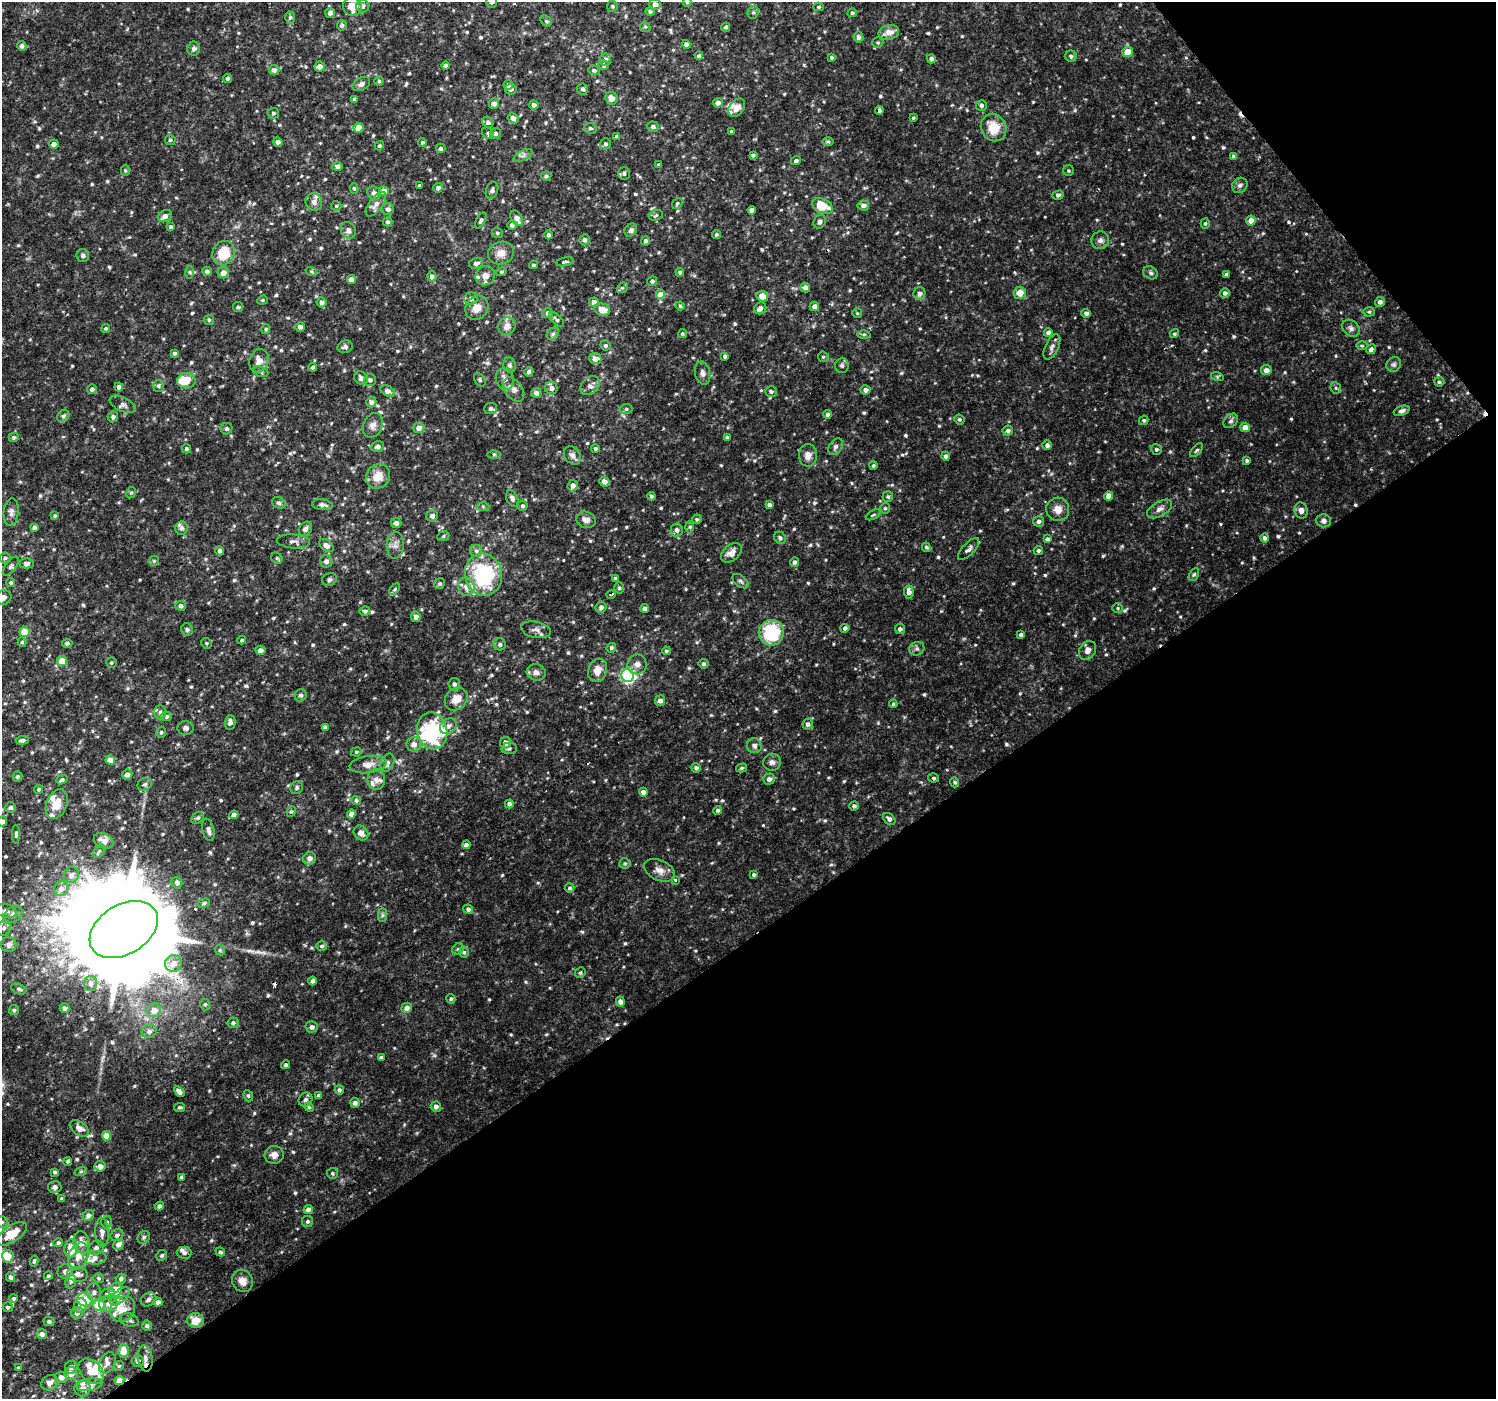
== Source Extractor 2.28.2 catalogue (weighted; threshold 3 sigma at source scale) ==
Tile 12 of 4 x 4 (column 4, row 3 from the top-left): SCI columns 4487-5980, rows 1598-2994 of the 5980 x 5922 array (HDU 1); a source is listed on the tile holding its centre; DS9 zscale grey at full resolution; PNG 1498 x 1401 px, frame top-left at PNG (2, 2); each listed source drawn as its Kron ellipse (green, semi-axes under 4 px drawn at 4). Shown black and unused: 37% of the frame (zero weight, under 2 of 3 exposures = <1% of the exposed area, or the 3 px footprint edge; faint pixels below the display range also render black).
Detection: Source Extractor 2.28.2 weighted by HDU 2 'WHT'; one run over the whole footprint, this tile lists its part. Background 0.0127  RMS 0.003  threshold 0.0137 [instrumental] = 3 sigma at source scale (4.5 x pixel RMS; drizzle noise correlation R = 1.50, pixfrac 1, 0.0396/0.0396 arcsec/px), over >= 5 px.
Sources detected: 727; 3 inside a brighter object's white glare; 4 cosmic-ray / hot-pixel residue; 1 long thin detection or spike segment (spike, bleed or trail) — neither listed nor drawn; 22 inside a brighter listed object's ellipse — not listed separately; of the other 697, all 500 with FLUX_AUTO >= 0.432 (the completeness limit of this list) listed and drawn (197 fainter detections not listed), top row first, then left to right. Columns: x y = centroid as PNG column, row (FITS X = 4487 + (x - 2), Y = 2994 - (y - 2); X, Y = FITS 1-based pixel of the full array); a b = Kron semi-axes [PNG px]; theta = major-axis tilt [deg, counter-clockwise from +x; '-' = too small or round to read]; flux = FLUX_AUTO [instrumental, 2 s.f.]
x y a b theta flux
491 2 5 5 - 0.72
687 2 4 4 - 0.46
655 4 6 5 - 1.5
352 6 10 9 - 4
363 6 6 6 - 1.1
612 6 5 5 - 0.46
819 7 5 4 - 0.49
650 11 5 4 - 0.68
753 12 6 5 - 0.61
330 13 5 5 - 0.95
852 13 4 4 - 0.6
290 18 6 5 - 0.6
546 21 6 5 - 0.51
342 25 5 5 - 0.74
645 27 5 5 - 0.47
726 27 4 4 - 0.68
889 32 10 7 14 2.9
858 37 5 5 - 0.99
878 43 6 5 - 0.47
686 44 4 4 - 1.5
22 46 5 4 - 1.1
194 49 7 6 - 1
1127 52 5 5 - 4.4
699 56 4 4 - 0.65
1071 56 6 5 - 0.57
832 57 3 3 - 0.52
606 59 6 5 - 1.2
931 59 4 4 - 0.85
604 65 5 5 - 0.62
445 66 4 4 - 0.94
320 67 5 5 - 2
274 70 5 5 - 1.1
594 70 5 4 - 0.7
228 79 4 4 - 0.82
379 81 4 4 - 0.44
361 84 9 6 31 1.1
508 85 5 4 - 1.1
511 89 6 5 - 0.93
583 89 6 5 - 0.79
611 98 6 6 - 1.9
354 99 4 3 - 0.97
718 103 5 5 - 1.4
494 104 5 5 - 1.4
534 105 5 4 - 0.99
981 105 5 5 - 0.77
737 108 10 7 53 1.9
879 111 4 4 - 0.72
273 113 5 5 - 0.55
513 118 6 5 - 1.6
913 118 4 3 - 0.44
488 122 6 5 - 0.89
653 127 6 5 - 1.1
358 128 5 5 - 3.1
590 128 6 5 - 0.67
994 128 14 12 -60 6.7
731 132 3 3 - 0.52
488 133 6 5 - 0.52
495 134 6 5 - 0.66
616 136 4 4 - 0.8
170 140 5 5 - 0.55
278 142 4 4 - 1.3
422 142 4 4 - 0.5
828 142 6 4 0 0.43
54 144 5 4 - 1.3
605 144 5 5 - 0.7
379 146 5 4 - 0.53
441 148 5 4 - 0.63
523 155 10 5 27 0.97
753 155 4 3 - 0.63
1234 156 4 4 - 0.87
796 161 5 4 - 0.68
659 165 4 3 - 0.65
337 166 5 4 - 1
125 170 5 4 - 0.44
1068 171 5 5 - 0.5
624 173 6 6 - 0.92
546 176 5 4 - 0.5
419 185 3 3 - 0.49
1240 185 8 7 - 0.98
354 188 5 4 - 0.47
438 188 5 4 - 1
492 190 9 6 69 0.85
384 191 5 5 - 2.6
374 193 7 6 - 1.4
1058 195 6 4 17 0.57
314 202 9 8 - 1.4
677 203 6 4 51 0.51
376 204 14 6 53 1.8
863 205 6 5 - 1.4
336 206 5 5 - 0.47
822 206 11 7 -26 7.1
388 209 6 6 - 1.2
752 210 4 4 - 1.6
656 215 7 5 19 0.53
165 216 7 5 35 1.8
517 218 8 5 -59 1.8
481 221 9 4 63 0.75
1251 221 5 5 - 2.3
388 222 5 4 - 0.73
820 222 7 6 - 1
1205 223 5 4 - 0.47
512 225 4 4 - 1.1
171 227 4 4 - 0.53
348 230 9 7 -56 1.6
631 230 7 5 54 0.84
497 233 5 5 - 0.54
716 234 4 4 - 0.5
548 235 4 4 - 0.92
585 240 5 5 - 0.88
1100 240 9 8 - 1.1
645 241 4 4 - 0.78
223 253 12 11 - 8.4
501 253 13 11 20 2.8
83 256 6 6 - 0.73
565 262 9 3 12 0.49
476 263 7 5 14 1
533 265 4 3 - 0.47
207 271 5 4 - 1
311 271 6 4 -20 0.45
190 272 6 4 -90 0.52
501 272 5 4 - 0.47
680 272 4 4 - 0.69
223 273 5 5 - 2.3
1151 273 7 6 - 0.69
1226 275 4 4 - 0.6
432 276 5 4 - 1.3
485 276 10 9 - 2.6
351 280 4 4 - 2
652 281 5 5 - 0.78
805 287 5 5 - 1.3
622 288 6 4 41 0.53
919 293 6 6 - 1.4
1020 293 6 6 - 3
1225 293 5 4 - 1
661 295 5 5 - 3.7
762 296 6 5 - 2.9
471 298 7 6 - 1.2
262 300 5 4 - 0.44
322 302 5 5 - 1.3
594 302 4 4 - 1.3
1380 302 5 5 - 1.2
680 306 4 4 - 0.46
814 306 5 4 - 1.7
238 307 5 5 - 0.45
477 308 12 11 - 3
760 308 6 5 - 1.2
602 310 8 6 -15 3.1
1369 312 5 5 - 0.44
548 313 5 5 - 1
857 313 5 5 - 0.43
1086 313 5 4 - 1.1
209 320 5 5 - 0.52
557 320 9 5 -46 0.85
507 326 9 8 - 2.4
300 327 5 4 - 1.1
106 328 4 4 - 0.53
1351 328 9 7 -42 1.1
266 329 5 4 - 0.48
1048 333 4 4 - 1.2
553 334 7 5 44 0.71
682 334 5 4 - 0.53
864 334 6 4 0 0.45
1174 334 5 4 - 0.48
605 345 5 5 - 0.6
1362 346 6 4 -1 0.44
345 347 8 6 14 0.92
1052 347 14 6 64 1.3
1371 349 5 4 - 1.1
174 353 4 4 - 0.6
725 356 4 4 - 0.83
823 357 6 5 - 0.46
595 359 6 5 - 2.2
259 361 12 9 71 3.1
1394 364 8 7 - 0.78
510 365 7 6 - 0.75
842 365 7 6 - 0.83
313 367 4 4 - 0.94
1266 370 5 5 - 1.7
261 372 8 5 -18 0.59
529 372 5 4 - 0.9
703 373 11 7 -77 1.3
1217 376 6 4 -19 0.44
361 378 7 6 - 1.4
505 379 11 9 -78 2.1
370 380 6 6 - 1
480 380 7 5 -59 0.54
186 381 9 7 7 5.9
1439 382 5 4 - 0.58
158 386 6 5 - 0.52
590 386 11 8 41 1.9
119 387 4 4 - 1.2
551 388 6 6 - 1.3
1336 388 6 5 - 0.58
92 389 5 5 - 0.97
514 390 14 8 -56 1.9
865 390 5 4 - 1.4
388 391 7 5 -31 2
771 392 6 5 - 0.75
536 393 5 5 - 1.5
371 402 5 5 - 1.3
123 404 14 7 -26 1.3
491 408 6 5 - 0.78
626 409 6 5 - 0.59
1402 411 8 4 22 0.92
827 414 4 4 - 0.72
63 416 7 5 48 0.79
113 417 5 5 - 0.83
959 419 5 5 - 0.55
1144 420 5 4 - 0.53
1231 421 8 6 44 0.85
373 425 13 9 66 1.9
1245 427 5 5 - 2.7
419 428 5 5 - 1.9
227 429 6 5 - 0.8
1008 431 5 5 - 0.94
14 437 5 4 - 0.68
727 438 4 4 - 0.81
1047 445 4 4 - 1.1
378 447 6 5 - 1.2
835 447 9 6 57 1
595 448 4 4 - 0.46
186 449 4 4 - 0.59
1156 449 5 5 - 0.57
1197 450 8 4 48 0.59
494 454 6 4 0 0.46
572 455 10 7 -51 1.4
808 455 11 9 89 1.9
945 456 4 4 - 0.93
1247 460 3 3 - 0.57
873 465 4 4 - 0.49
378 476 13 11 48 4.2
604 482 5 4 - 1.9
573 485 6 5 - 1.4
131 493 6 4 61 0.49
651 496 4 4 - 0.61
1109 496 4 4 - 2.5
888 497 5 5 - 0.58
512 498 8 5 -67 0.92
279 503 7 5 -28 0.67
322 505 10 5 -7 1.3
769 505 4 4 - 0.97
483 506 6 4 -2 0.47
522 506 5 5 - 0.65
885 508 5 5 - 0.55
1058 509 12 11 - 2.8
1160 509 14 7 30 1.7
1301 510 8 6 -80 1.5
11 512 14 7 84 1.4
55 515 4 4 - 0.45
873 515 8 3 30 0.45
432 516 6 5 - 1.2
697 519 5 4 - 0.55
586 520 10 8 -21 1.9
1039 521 5 5 - 0.99
1324 521 7 6 - 1.2
396 523 5 5 - 1.3
34 527 4 4 - 1.1
690 527 6 4 89 0.48
182 528 6 6 - 0.83
305 529 8 6 54 1
677 530 6 6 - 1.1
443 536 6 5 - 0.46
780 538 6 5 - 0.74
1265 538 4 4 - 0.95
1047 539 4 4 - 0.81
293 541 16 7 -5 1.4
395 545 13 8 87 1.7
326 546 8 5 -38 2
926 547 5 4 - 0.57
969 549 14 6 46 1.1
1038 550 5 4 - 0.59
220 551 4 4 - 0.93
476 551 6 6 - 0.82
731 553 12 8 40 2.5
5 558 5 5 - 0.61
277 558 6 5 - 0.47
154 561 5 4 - 0.44
326 561 6 6 - 1.3
794 562 5 4 - 0.78
27 563 7 5 -2 1
11 566 11 5 53 0.8
1194 574 7 4 62 0.52
483 575 21 18 -79 30
615 578 3 3 - 0.55
329 579 7 6 - 0.78
741 581 9 5 -38 0.75
11 582 4 4 - 0.49
439 584 6 5 - 0.69
466 587 9 8 - 2.8
619 588 5 5 - 0.53
395 589 7 4 49 0.51
909 592 6 5 - 2
611 595 4 2 - 0.59
3 597 8 7 - 1.3
181 606 5 5 - 1
601 607 5 5 - 1.1
645 608 4 4 - 1.4
1118 608 5 5 - 0.47
365 611 5 5 - 0.85
416 617 5 5 - 1.4
845 628 4 4 - 0.77
900 629 5 5 - 0.84
187 630 6 5 - 0.65
536 630 15 8 -11 1.5
24 632 5 5 - 9.5
771 633 13 12 - 17
1021 635 4 3 - 0.81
242 640 4 3 - 0.46
22 642 5 4 - 0.48
67 643 5 4 - 0.63
206 643 5 5 - 0.48
500 644 6 6 - 0.93
611 648 5 4 - 0.61
917 649 7 6 - 0.87
260 650 5 4 - 1.3
1087 650 10 8 56 1.7
666 651 4 4 - 0.48
62 661 5 5 - 3.9
111 663 5 5 - 0.45
637 664 10 9 - 1.6
703 664 5 4 - 0.71
597 670 12 9 72 3.6
536 672 9 8 - 1.5
628 675 6 6 - 69
454 684 6 6 - 0.9
301 695 6 6 - 0.66
456 699 12 10 45 3.6
660 701 5 5 - 1.5
893 704 4 4 - 0.44
160 712 7 6 - 0.81
166 716 5 5 - 0.79
230 722 7 5 89 1.2
808 724 5 5 - 1
448 726 9 7 37 1.4
325 727 4 4 - 1.1
185 728 8 7 - 0.94
432 731 18 15 -78 27
161 732 6 4 75 0.53
22 740 7 4 5 0.74
505 743 6 5 - 1.8
414 744 7 7 - 1.7
754 746 7 7 - 1.3
509 748 8 6 2 0.76
356 752 5 4 - 0.52
110 760 5 4 - 3.4
772 762 9 8 - 1.2
387 763 10 6 65 1.3
368 765 19 8 7 3
696 768 5 4 - 0.86
741 768 6 4 16 0.52
127 775 5 5 - 1.5
17 776 5 5 - 0.52
934 778 5 4 - 0.52
769 779 6 5 - 1.2
62 780 6 4 23 0.65
376 780 10 8 -88 1.8
955 782 5 4 - 0.49
145 784 7 6 - 0.77
297 788 7 6 - 0.76
39 789 4 4 - 0.52
643 792 4 4 - 1.7
356 800 5 4 - 0.64
57 804 15 10 68 5.1
509 804 4 4 - 1.3
854 806 4 4 - 0.75
11 807 5 5 - 0.71
717 810 4 4 - 0.66
291 811 5 4 - 0.45
351 814 4 4 - 2.2
234 815 4 4 - 1.6
198 818 7 5 40 0.69
889 819 7 5 -44 1.1
2 821 5 4 - 1.1
208 830 11 6 -75 1.4
361 833 8 6 -44 1.9
16 834 9 4 -89 0.71
104 841 10 7 -23 2.8
466 845 4 3 - 3
99 851 7 5 55 0.69
310 858 6 6 - 1.3
625 863 5 5 - 0.51
659 870 16 10 -23 2.4
71 875 8 7 - 1.5
754 875 4 3 - 0.69
675 880 3 3 - 0.77
177 883 6 5 - 1.1
570 888 5 4 - 0.66
61 889 7 7 - 1.9
204 903 6 4 16 0.6
468 909 5 4 - 0.87
6 911 11 6 -14 1.4
13 915 11 7 35 1.5
382 915 7 4 90 0.69
4 928 8 6 62 1
124 929 37 25 31 12000
9 945 8 7 - 1.5
322 946 5 5 - 0.64
458 949 6 5 - 0.53
220 950 5 4 - 0.44
464 952 5 5 - 0.61
173 964 9 8 - 2.9
580 973 5 5 - 0.53
313 981 4 4 - 0.91
91 983 7 6 - 1.5
19 989 8 5 -21 0.67
451 999 5 4 - 0.48
620 1001 5 4 - 1.3
205 1004 6 4 90 0.54
65 1008 5 4 - 0.94
407 1008 5 5 - 1.7
14 1010 5 5 - 0.58
154 1010 7 7 - 2.6
233 1023 6 5 - 0.82
312 1027 6 5 - 1.2
149 1031 7 7 - 1.2
381 1057 4 3 - 0.47
286 1065 4 4 - 0.62
339 1090 4 4 - 0.79
179 1091 6 4 -44 1.4
318 1095 4 4 - 0.76
248 1096 6 4 -67 0.44
306 1100 7 6 - 0.93
355 1103 5 4 - 1.3
180 1107 5 4 - 0.53
309 1107 5 4 - 0.44
436 1107 5 5 - 1.4
79 1128 11 6 -35 2.2
106 1136 4 4 - 4.1
274 1155 9 9 - 1.8
68 1161 4 4 - 0.45
100 1166 5 5 - 1.8
81 1171 6 4 19 0.46
55 1172 4 4 - 0.72
332 1173 5 5 - 0.48
181 1177 4 3 - 0.55
55 1187 6 6 - 1.5
61 1199 4 3 - 0.52
160 1206 5 4 - 1.1
308 1209 5 4 - 1.2
88 1215 6 5 - 1.4
308 1221 5 5 - 0.64
2 1222 6 5 - 0.56
106 1222 6 6 - 0.9
102 1232 14 7 -87 1.7
12 1234 17 8 32 5.3
117 1235 7 5 37 0.93
144 1237 7 6 - 0.69
81 1242 11 8 -81 2.7
58 1243 5 4 - 0.67
118 1245 6 5 - 2
71 1248 9 6 80 5.4
96 1248 8 7 - 1.1
220 1252 5 4 - 0.55
184 1253 7 6 - 1
162 1255 6 5 - 0.64
8 1256 6 5 - 3.8
78 1256 14 9 65 3.3
95 1258 12 7 1 1.8
34 1261 5 3 - 0.51
65 1271 8 7 - 1.2
78 1274 10 7 -7 1.4
48 1276 4 4 - 0.47
11 1277 5 4 - 0.68
99 1278 5 5 - 0.51
121 1279 5 5 - 0.78
243 1281 11 10 - 2.3
71 1282 7 5 69 0.65
115 1290 7 6 - 4.8
94 1292 9 7 -86 1.2
107 1294 8 5 29 0.68
120 1296 12 6 44 1.3
14 1298 4 4 - 0.68
149 1299 8 6 32 1.1
85 1300 8 6 -12 7.2
158 1302 4 4 - 1.2
108 1304 9 7 9 2
99 1305 6 6 - 6.2
80 1306 7 6 - 1.9
8 1307 5 5 - 0.65
123 1309 13 11 51 3.5
77 1313 6 5 - 1.3
129 1320 9 6 -16 0.99
49 1321 5 5 - 0.65
196 1321 8 7 - 3.7
147 1326 5 5 - 0.62
42 1334 5 5 - 1.5
124 1351 7 5 -86 3.8
145 1358 13 7 -83 1.8
138 1361 6 5 - 0.85
107 1363 11 7 63 1.6
119 1366 5 4 - 0.52
71 1367 6 6 - 0.98
18 1368 4 4 - 0.63
91 1371 15 10 -44 5.9
71 1374 6 6 - 2.1
61 1377 6 5 - 1.3
119 1380 5 4 - 3.9
49 1383 8 7 - 1.7
90 1385 13 6 12 1.4
82 1388 8 8 - 1.4
Overlapping masked pixels (flux is a lower limit): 2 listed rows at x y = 124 929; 119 1380
Isophote crosses this tile's border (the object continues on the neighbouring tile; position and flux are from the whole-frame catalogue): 5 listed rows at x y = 491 2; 687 2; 3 597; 2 821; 2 1222